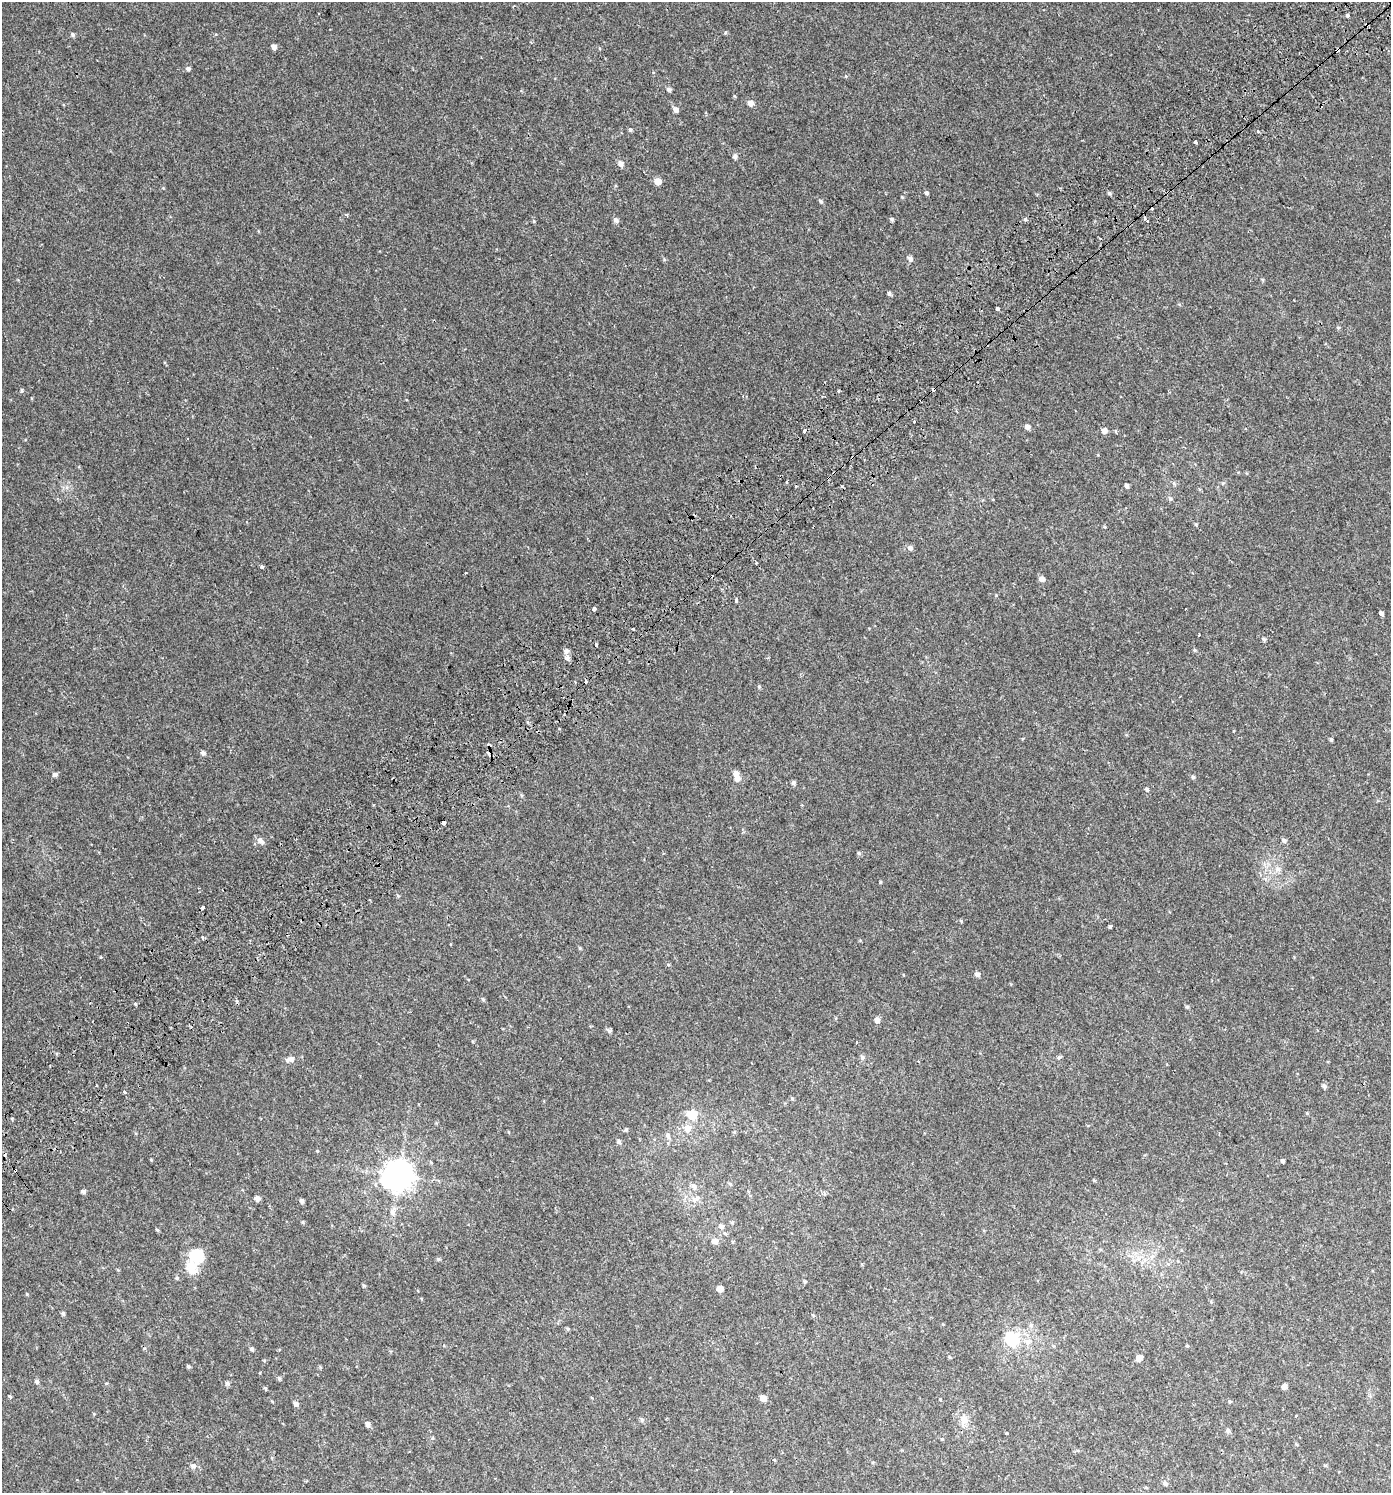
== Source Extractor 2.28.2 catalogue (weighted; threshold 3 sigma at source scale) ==
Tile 10 of 4 x 4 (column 2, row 3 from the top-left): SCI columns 1650-3038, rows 1551-3041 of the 6014 x 6073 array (HDU 1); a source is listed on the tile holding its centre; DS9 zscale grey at full resolution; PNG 1393 x 1495 px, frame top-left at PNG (2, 2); no overlay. Shown black and unused: <1% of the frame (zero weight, under 2 of 3 exposures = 3% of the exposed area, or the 3 px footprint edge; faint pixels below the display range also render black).
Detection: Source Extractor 2.28.2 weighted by HDU 2 'WHT'; one run over the whole footprint, this tile lists its part. Background 0.00247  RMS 0.0043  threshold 0.0193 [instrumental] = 3 sigma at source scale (4.5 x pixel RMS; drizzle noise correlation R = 1.50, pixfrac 1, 0.0396/0.0396 arcsec/px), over >= 5 px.
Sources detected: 162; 11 cosmic-ray / hot-pixel residue — not listed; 2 inside a brighter listed object's ellipse — not listed separately; the other 149 listed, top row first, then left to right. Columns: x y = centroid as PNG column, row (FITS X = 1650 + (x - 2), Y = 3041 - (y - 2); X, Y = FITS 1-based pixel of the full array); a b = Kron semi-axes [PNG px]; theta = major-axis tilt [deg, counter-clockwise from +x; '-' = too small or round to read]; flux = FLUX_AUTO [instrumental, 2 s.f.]
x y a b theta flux
1347 15 3 3 - 1.9
1367 24 4 3 - 3.2
725 33 5 4 - 0.45
73 34 6 5 - 0.7
274 47 5 4 - 1.7
1336 51 5 3 - 6.3
188 68 5 5 - 0.99
669 89 6 5 - 0.95
734 96 5 3 - 0.36
750 103 6 5 - 2.4
675 109 6 5 - 1.6
630 129 5 5 - 0.7
1195 141 3 3 - 2.6
735 156 7 5 -77 1.1
620 164 7 6 - 1.8
658 181 5 5 - 4.4
926 193 4 4 - 0.73
1109 193 5 4 - 0.68
821 201 6 4 -28 0.62
346 215 5 4 - 0.51
891 219 5 4 - 0.74
1025 219 5 4 - 0.57
616 220 6 5 - 1.4
1146 220 7 3 -49 2.6
664 259 6 4 -73 0.47
910 259 6 5 - 1.3
1263 280 5 3 - 0.45
889 293 5 4 - 0.84
998 308 4 3 - 1.5
1338 328 6 4 0 0.44
22 390 4 3 - 1.2
838 391 3 3 - 1.7
914 422 3 3 - 3.4
1027 427 5 5 - 1.7
804 431 3 3 - 1.6
1104 431 5 5 - 1.9
187 438 2 2 - 0.44
786 482 4 2 - 0.46
1223 483 5 5 - 0.49
1126 486 5 4 - 0.95
1170 499 6 5 - 0.77
1196 524 5 4 - 0.44
910 548 7 6 - 1.3
756 563 3 3 - 4.6
262 567 3 3 - 1.3
466 573 3 3 - 0.89
1042 579 5 5 - 1.9
736 600 4 3 - 1.9
594 609 4 3 - 1.5
1381 613 4 4 - 1.3
633 628 3 3 - 2.5
1264 639 5 4 - 0.73
596 645 3 3 - 2.4
1195 650 5 4 - 0.49
566 651 6 6 - 1.6
567 658 7 5 -50 1.5
759 687 5 4 - 0.49
1331 740 5 4 - 0.67
203 753 6 5 - 1.1
736 773 7 6 - 2.1
55 774 5 5 - 1.2
1193 777 5 5 - 0.61
793 783 5 5 - 0.9
1147 789 5 4 - 0.76
444 823 4 3 - 2.6
1284 840 6 5 - 1.1
260 841 11 7 -44 1.7
859 853 5 5 - 0.57
1278 869 8 5 -45 1.1
880 882 4 3 - 0.39
398 896 5 5 - 0.45
202 907 4 3 - 1.5
961 921 5 4 - 0.47
1110 926 4 3 - 1
580 948 5 4 - 0.48
101 957 3 3 - 0.52
668 965 5 3 - 0.4
977 974 6 6 - 1.2
483 999 6 4 -67 0.6
135 1004 5 4 - 0.44
1187 1007 5 4 - 0.61
877 1020 6 5 - 1.9
609 1030 8 5 -48 0.81
857 1043 3 2 - 0.6
1059 1057 8 5 36 0.74
862 1058 6 6 - 1
290 1059 10 6 15 2
1324 1086 6 5 - 0.91
125 1092 3 3 - 1.6
792 1098 5 4 - 0.51
1307 1113 4 3 - 0.37
692 1115 6 5 - 18
12 1119 4 3 - 0.39
687 1128 8 7 - 3.4
626 1130 6 4 68 0.56
668 1136 7 6 - 1.3
619 1141 5 5 - 0.86
317 1151 4 3 - 0.33
1282 1161 4 3 - 0.76
15 1170 4 3 - 1.7
399 1175 10 9 - 610
730 1184 6 4 -43 0.57
694 1186 9 6 -60 1.4
83 1191 5 4 - 1.3
257 1199 5 5 - 1.9
302 1201 5 4 - 1.2
393 1212 11 7 80 2.1
732 1222 5 5 - 0.54
721 1226 7 7 - 1.4
157 1230 5 4 - 0.48
725 1233 6 4 -4 0.57
715 1241 7 6 - 2.6
197 1255 11 11 - 18
439 1259 5 5 - 0.52
192 1267 20 15 -74 6.4
177 1278 5 4 - 0.47
805 1282 5 4 - 0.47
364 1286 5 4 - 0.48
720 1288 5 4 - 3.1
63 1313 5 5 - 0.7
813 1315 5 4 - 0.44
568 1329 5 4 - 0.52
1012 1339 19 18 - 13
1187 1346 4 4 - 0.42
252 1349 5 5 - 0.82
949 1357 5 3 - 0.41
1139 1358 6 5 - 2.3
188 1366 5 4 - 0.59
279 1378 6 4 -75 0.65
37 1381 5 5 - 0.88
227 1383 5 5 - 1
1284 1387 5 5 - 1.8
265 1388 5 4 - 0.48
10 1397 3 3 - 1.3
763 1398 6 5 - 3
1230 1401 5 4 - 0.49
296 1404 5 5 - 1.3
1296 1415 4 2 - 0.4
964 1419 15 10 -83 3.5
642 1420 6 6 - 0.77
368 1424 6 5 - 1.5
1228 1431 5 5 - 1
1007 1433 4 3 - 0.96
432 1438 6 3 71 0.41
942 1439 5 4 - 0.38
1325 1465 5 3 - 0.41
193 1466 7 6 - 1.3
1165 1483 6 5 - 1.1
1146 1487 5 3 - 0.35
Overlapping masked pixels (flux is a lower limit): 3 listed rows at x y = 1367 24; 1336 51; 15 1170
Unlisted compact peaks at least as high as the median listed source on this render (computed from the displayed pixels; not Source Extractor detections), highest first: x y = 27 1294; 534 221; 303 1222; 902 197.